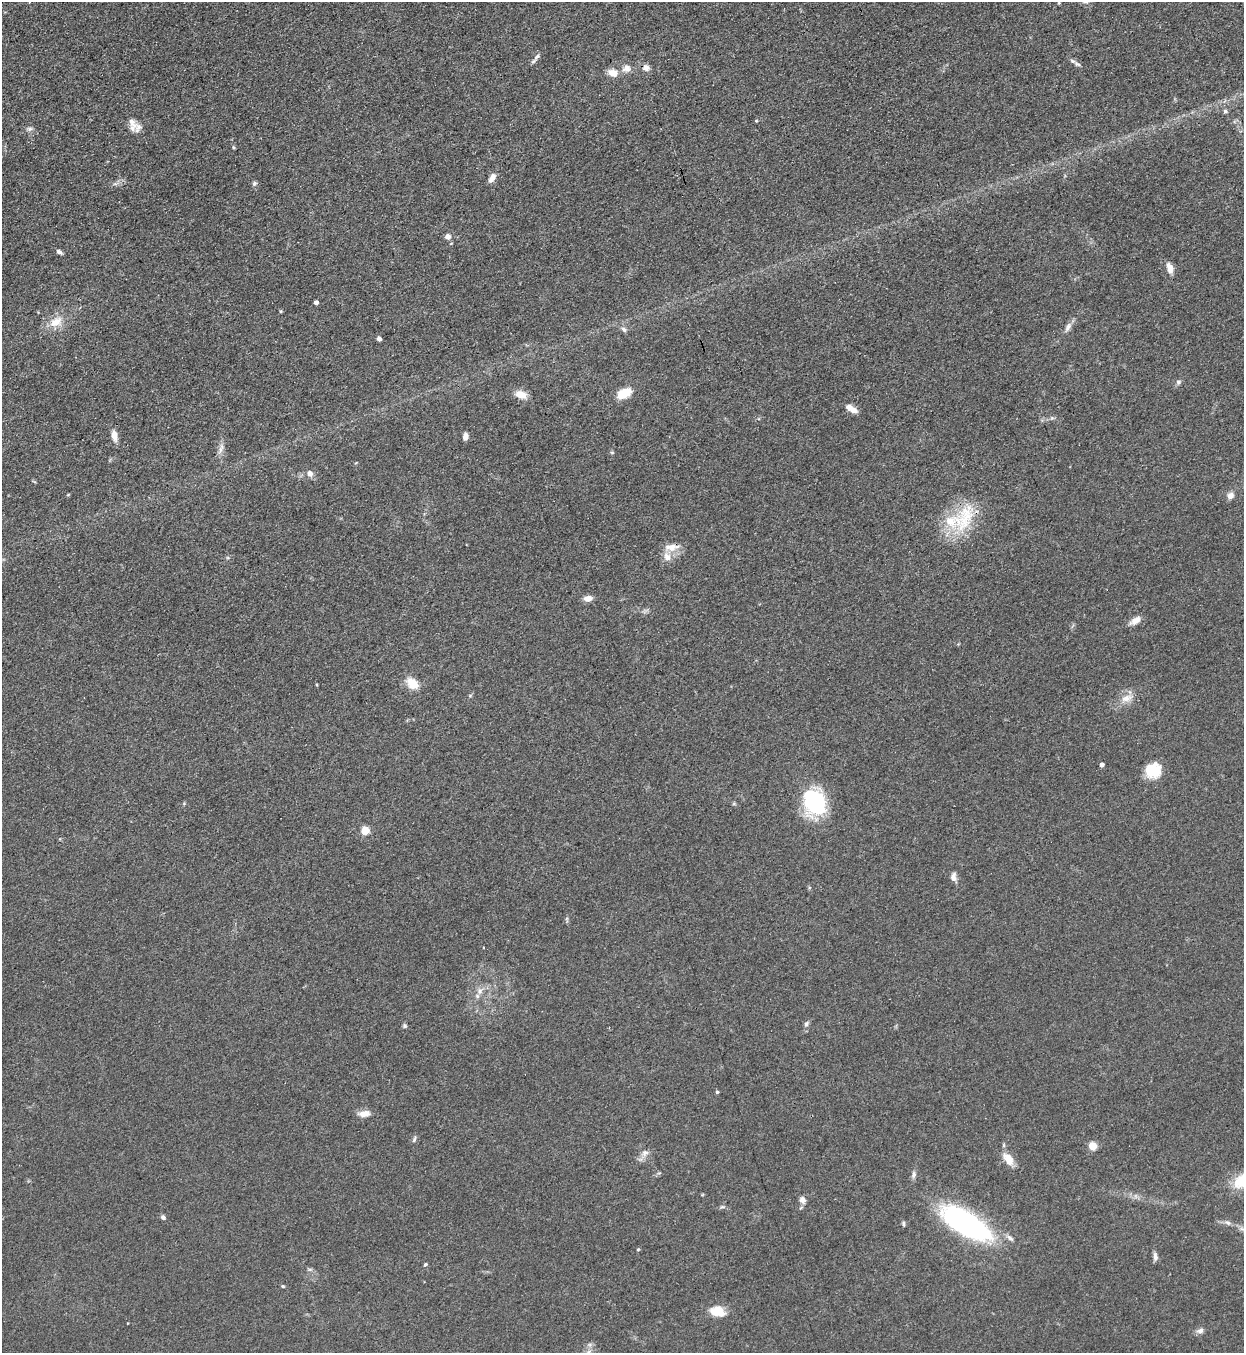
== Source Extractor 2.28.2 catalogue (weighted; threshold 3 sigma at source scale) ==
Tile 11 of 4 x 4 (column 3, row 3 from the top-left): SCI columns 2794-4035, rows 1388-2738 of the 5457 x 5478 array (HDU 1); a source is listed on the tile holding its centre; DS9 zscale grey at full resolution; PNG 1246 x 1355 px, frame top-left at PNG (2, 2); no overlay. Shown black and unused: <1% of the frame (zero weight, under 3 of 4 exposures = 5% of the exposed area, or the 3 px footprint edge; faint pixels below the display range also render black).
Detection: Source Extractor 2.28.2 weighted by HDU 2 'WHT'; one run over the whole footprint, this tile lists its part. Background 0.0726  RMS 0.0059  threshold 0.0264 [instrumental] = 3 sigma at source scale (4.5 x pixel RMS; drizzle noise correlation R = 1.50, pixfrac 1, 0.05/0.05 arcsec/px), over >= 5 px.
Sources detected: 77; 6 inside a brighter listed object's ellipse — not listed separately; the other 71 listed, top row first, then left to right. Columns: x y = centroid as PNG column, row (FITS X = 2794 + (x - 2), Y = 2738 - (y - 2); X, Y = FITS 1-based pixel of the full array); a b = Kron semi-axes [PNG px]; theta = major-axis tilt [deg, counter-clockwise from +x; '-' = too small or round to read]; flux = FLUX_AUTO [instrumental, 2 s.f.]
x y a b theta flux
1059 2 6 3 73 0.68
537 57 10 6 53 2
1078 64 10 5 -27 1.6
626 68 10 9 - 4.1
646 68 9 8 - 3.1
613 73 11 8 -18 6
1225 111 5 5 - 1.4
756 121 4 3 - 0.57
132 122 14 10 -63 3.8
30 129 8 6 20 1.5
233 147 5 3 - 0.67
492 178 11 6 57 3.9
254 183 6 6 - 1.3
115 184 7 4 18 1.3
448 237 5 5 - 4.6
59 252 7 4 -29 1.6
1170 268 13 7 -74 4.5
316 302 4 4 - 2.3
281 311 4 4 - 0.62
56 322 20 13 28 9.7
1068 327 15 7 61 3.2
624 329 8 6 -51 1.7
379 339 4 4 - 2.7
1178 382 7 6 - 1.5
624 393 14 8 28 14
521 394 14 9 -20 6.6
851 409 13 6 -32 5.8
114 436 13 7 -81 4.9
465 436 7 5 82 2.9
221 449 19 5 71 3.3
612 452 6 4 -1 0.74
310 473 6 6 - 3.9
34 481 6 3 -21 0.64
1230 496 9 7 53 3.3
965 518 46 25 62 33
672 547 20 9 6 7
588 599 9 6 11 4.4
1135 620 14 7 34 4.8
412 683 17 11 -43 9.3
1127 698 19 8 20 6.3
1102 765 4 4 - 2.7
1153 770 18 17 - 15
815 802 27 23 -72 54
365 830 5 5 - 21
953 877 11 7 -90 2.8
567 919 9 3 -77 0.96
483 948 3 2 - 0.85
480 991 10 8 80 3.6
806 1024 7 5 49 1.4
404 1026 6 5 - 0.99
717 1092 4 4 - 0.96
364 1114 13 7 7 5.6
414 1139 9 4 67 1.1
1092 1146 5 5 - 23
645 1153 10 9 - 3.4
1008 1159 18 10 -56 8.2
914 1174 10 6 80 2
702 1195 5 3 - 0.5
802 1200 10 8 -54 2.8
722 1207 8 4 -8 1
163 1217 7 6 - 1.5
1227 1222 10 6 -28 2
965 1223 58 22 -33 110
903 1224 7 4 -81 1
638 1249 4 4 - 0.69
1155 1257 10 5 -84 2.4
425 1264 4 4 - 1
283 1286 5 4 - 0.7
718 1311 14 10 -13 13
1200 1331 9 7 19 2.4
588 1352 8 5 31 1.7
Isophote crosses this tile's border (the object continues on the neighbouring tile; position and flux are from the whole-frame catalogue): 2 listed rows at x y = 1059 2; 588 1352